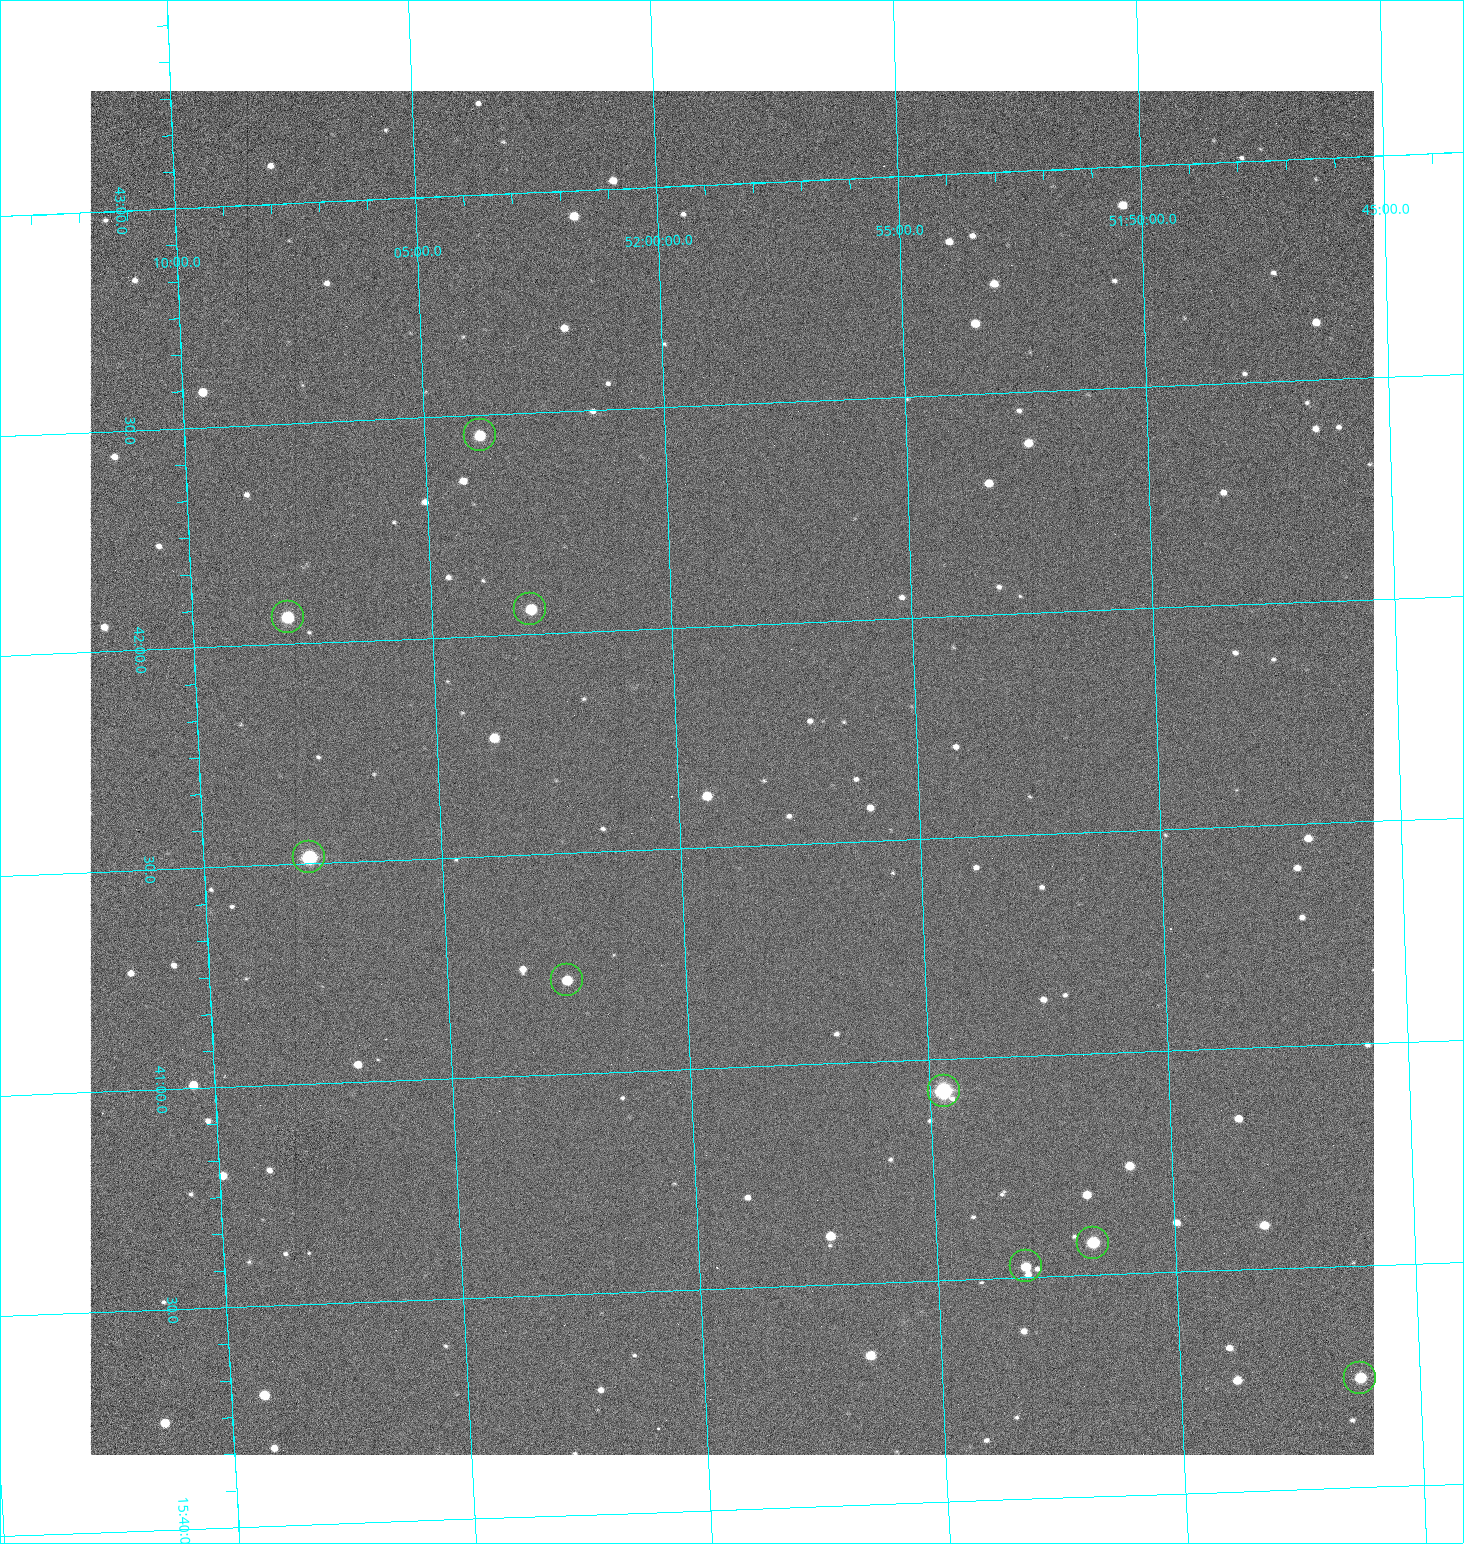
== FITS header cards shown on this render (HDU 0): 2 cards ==
NAXIS1  =                 1284 /fastest changing axis
NAXIS2  =                 1364 /next to fastest changing axis

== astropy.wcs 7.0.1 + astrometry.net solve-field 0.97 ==
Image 1284 x 1364 px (HDU 0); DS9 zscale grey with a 90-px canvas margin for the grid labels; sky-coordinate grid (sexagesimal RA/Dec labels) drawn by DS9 from the SOLVED WCS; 9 Tycho-2 reference stars matched to detected sources circled (green)
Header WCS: RA---TAN/DEC--TAN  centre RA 15:41:40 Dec +51:59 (235.42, +51.98 deg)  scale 1.26 arcsec/px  FOV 26.9' x 28.5'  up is +92 deg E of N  parity flipped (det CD > 0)
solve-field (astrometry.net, Tycho-2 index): VERIFIED the header's WCS against the Tycho-2 star catalogue (9 matches, 0 conflicts) and refined it, rather than solving blind
Solved WCS: RA---TAN-SIP/DEC--TAN-SIP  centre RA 15:41:40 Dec +51:59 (235.42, +51.98 deg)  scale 1.25 arcsec/px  FOV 26.8' x 28.5'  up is +92 deg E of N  parity flipped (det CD > 0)
The solver's refit moves the header's centre by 0.61 arcsec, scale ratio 0.9972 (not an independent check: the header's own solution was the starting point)
Tycho-2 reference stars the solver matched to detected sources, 9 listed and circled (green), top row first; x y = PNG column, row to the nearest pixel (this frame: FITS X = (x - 91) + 1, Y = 1364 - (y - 91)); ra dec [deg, ICRS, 3 dp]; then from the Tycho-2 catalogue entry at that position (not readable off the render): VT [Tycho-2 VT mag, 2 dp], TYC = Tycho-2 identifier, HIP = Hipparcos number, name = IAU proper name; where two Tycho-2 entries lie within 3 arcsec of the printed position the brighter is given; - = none
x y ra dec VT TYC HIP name
481 435 235.614 +52.064 11.61 3489-1132-1 - -
531 609 235.514 +52.049 11.19 3489-1407-1 - -
289 617 235.515 +52.133 11.12 3489-1380-1 - -
310 857 235.378 +52.130 9.31 3489-1322-1 76850 -
568 980 235.303 +52.042 11.52 3489-958-1 - -
945 1091 235.232 +51.912 9.59 3489-824-1 - -
1094 1243 235.143 +51.862 10.97 3489-1016-1 - -
1027 1266 235.131 +51.886 12.29 3489-908-1 - -
1361 1378 235.062 +51.771 11.53 3489-1453-1 - -